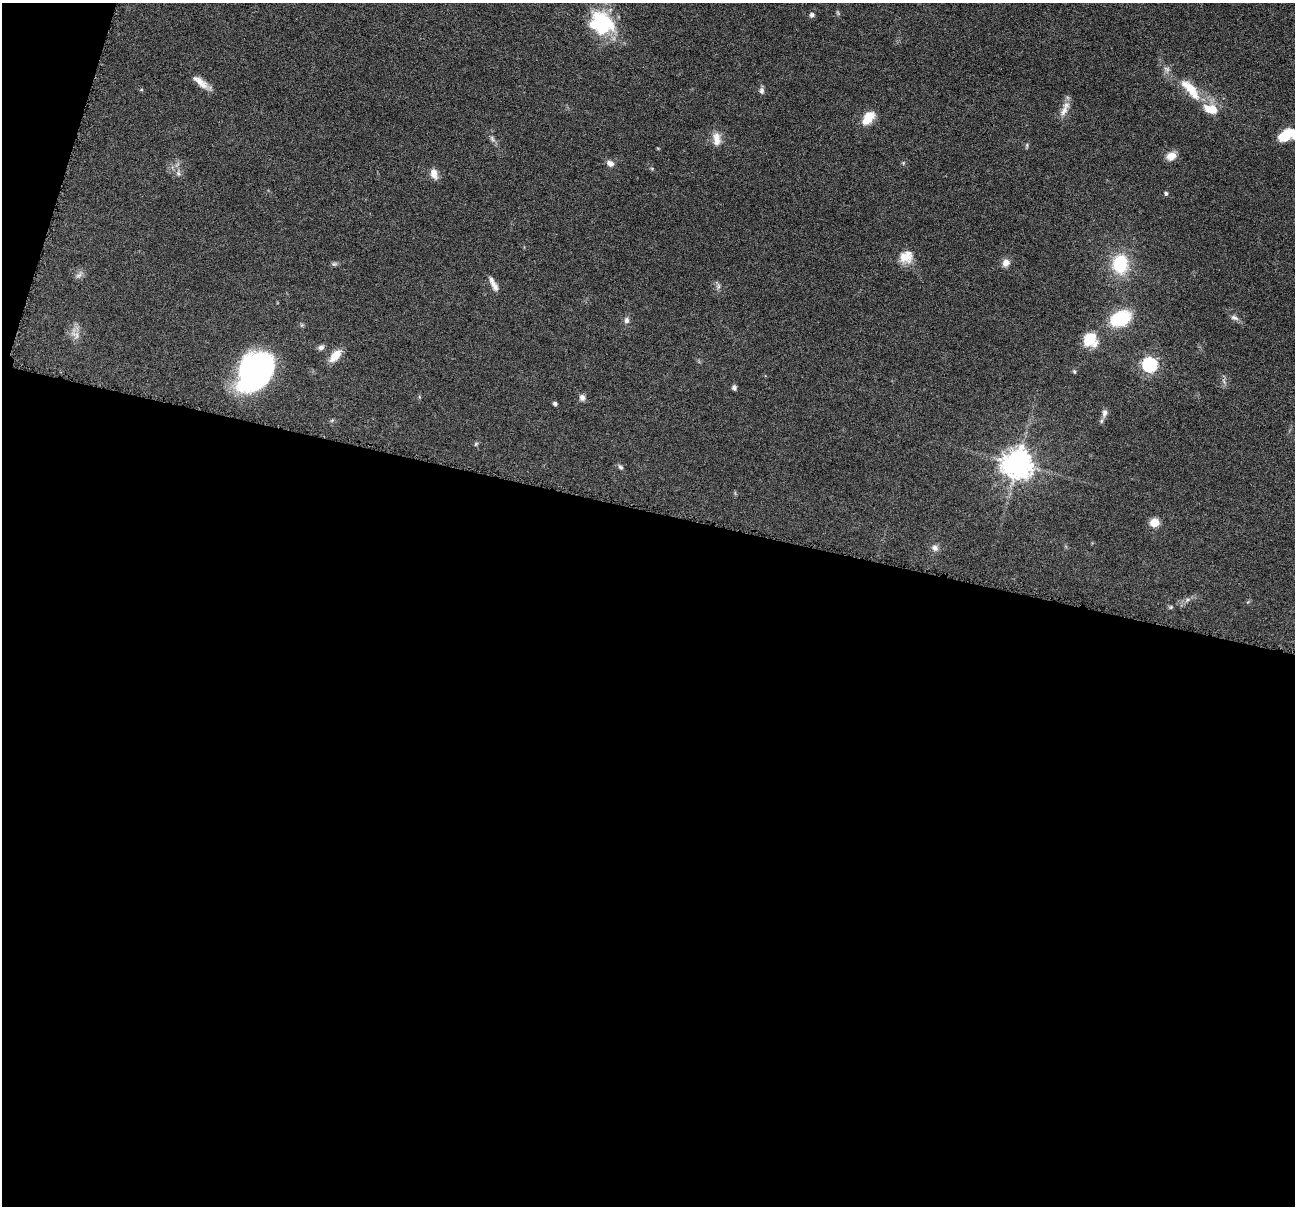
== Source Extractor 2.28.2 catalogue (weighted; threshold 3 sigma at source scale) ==
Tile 13 of 4 x 4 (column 1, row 4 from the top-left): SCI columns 6-1298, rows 253-1456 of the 5183 x 5197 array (HDU 1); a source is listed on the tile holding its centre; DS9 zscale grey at full resolution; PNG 1297 x 1208 px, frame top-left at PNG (2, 3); no overlay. Shown black and unused: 59% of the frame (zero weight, under 4 of 8 exposures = <1% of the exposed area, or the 3 px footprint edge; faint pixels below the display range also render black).
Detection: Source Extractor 2.28.2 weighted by HDU 2 'WHT'; one run over the whole footprint, this tile lists its part. Background 0.0365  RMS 0.0036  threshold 0.0148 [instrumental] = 3 sigma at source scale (4.09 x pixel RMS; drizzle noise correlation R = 1.36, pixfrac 0.8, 0.05/0.05 arcsec/px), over >= 5 px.
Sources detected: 49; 1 too faint to see at this stretch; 2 inside a brighter object's white glare — not listed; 2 inside a brighter listed object's ellipse — not listed separately; the other 44 listed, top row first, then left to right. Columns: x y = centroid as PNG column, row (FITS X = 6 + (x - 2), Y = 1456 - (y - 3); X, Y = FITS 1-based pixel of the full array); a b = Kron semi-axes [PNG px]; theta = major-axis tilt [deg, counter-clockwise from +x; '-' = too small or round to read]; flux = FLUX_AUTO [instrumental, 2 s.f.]
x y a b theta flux
812 15 6 6 - 0.91
605 23 32 24 -78 18
201 82 22 8 -39 3.4
1191 89 34 11 -49 9.7
762 90 9 7 -86 1
1064 111 19 8 62 2.9
868 118 17 10 51 5.8
1286 135 17 10 42 7.8
492 138 9 5 -64 0.96
717 139 19 10 -87 3.4
1027 145 7 3 89 0.47
1171 156 13 10 31 2.8
610 163 9 7 -24 1.8
178 173 6 6 - 0.84
434 174 14 8 -75 2.4
1166 193 6 4 -86 0.5
906 257 17 15 31 5
1006 263 10 9 - 2.1
334 264 8 5 11 0.69
1120 264 21 17 89 15
79 275 10 6 35 1.2
493 284 20 6 -63 2.2
718 286 9 4 82 0.8
1120 318 19 13 25 18
1234 318 11 6 -21 1.2
627 320 8 7 - 1.2
76 335 15 9 -38 2.3
1090 339 14 13 - 10
321 347 8 6 17 1.1
335 356 17 9 48 4.4
1150 365 6 6 - 77
254 371 36 28 49 75
1074 371 5 4 - 0.43
734 388 6 5 - 0.79
582 397 8 7 - 1.3
555 403 4 3 - 0.9
1105 413 11 7 75 1.6
332 420 6 4 19 0.43
1017 464 9 8 - 530
620 467 7 5 -47 0.79
1155 523 5 5 - 14
935 548 9 8 - 1.5
1187 600 6 5 - 0.78
1171 607 5 5 - 0.47